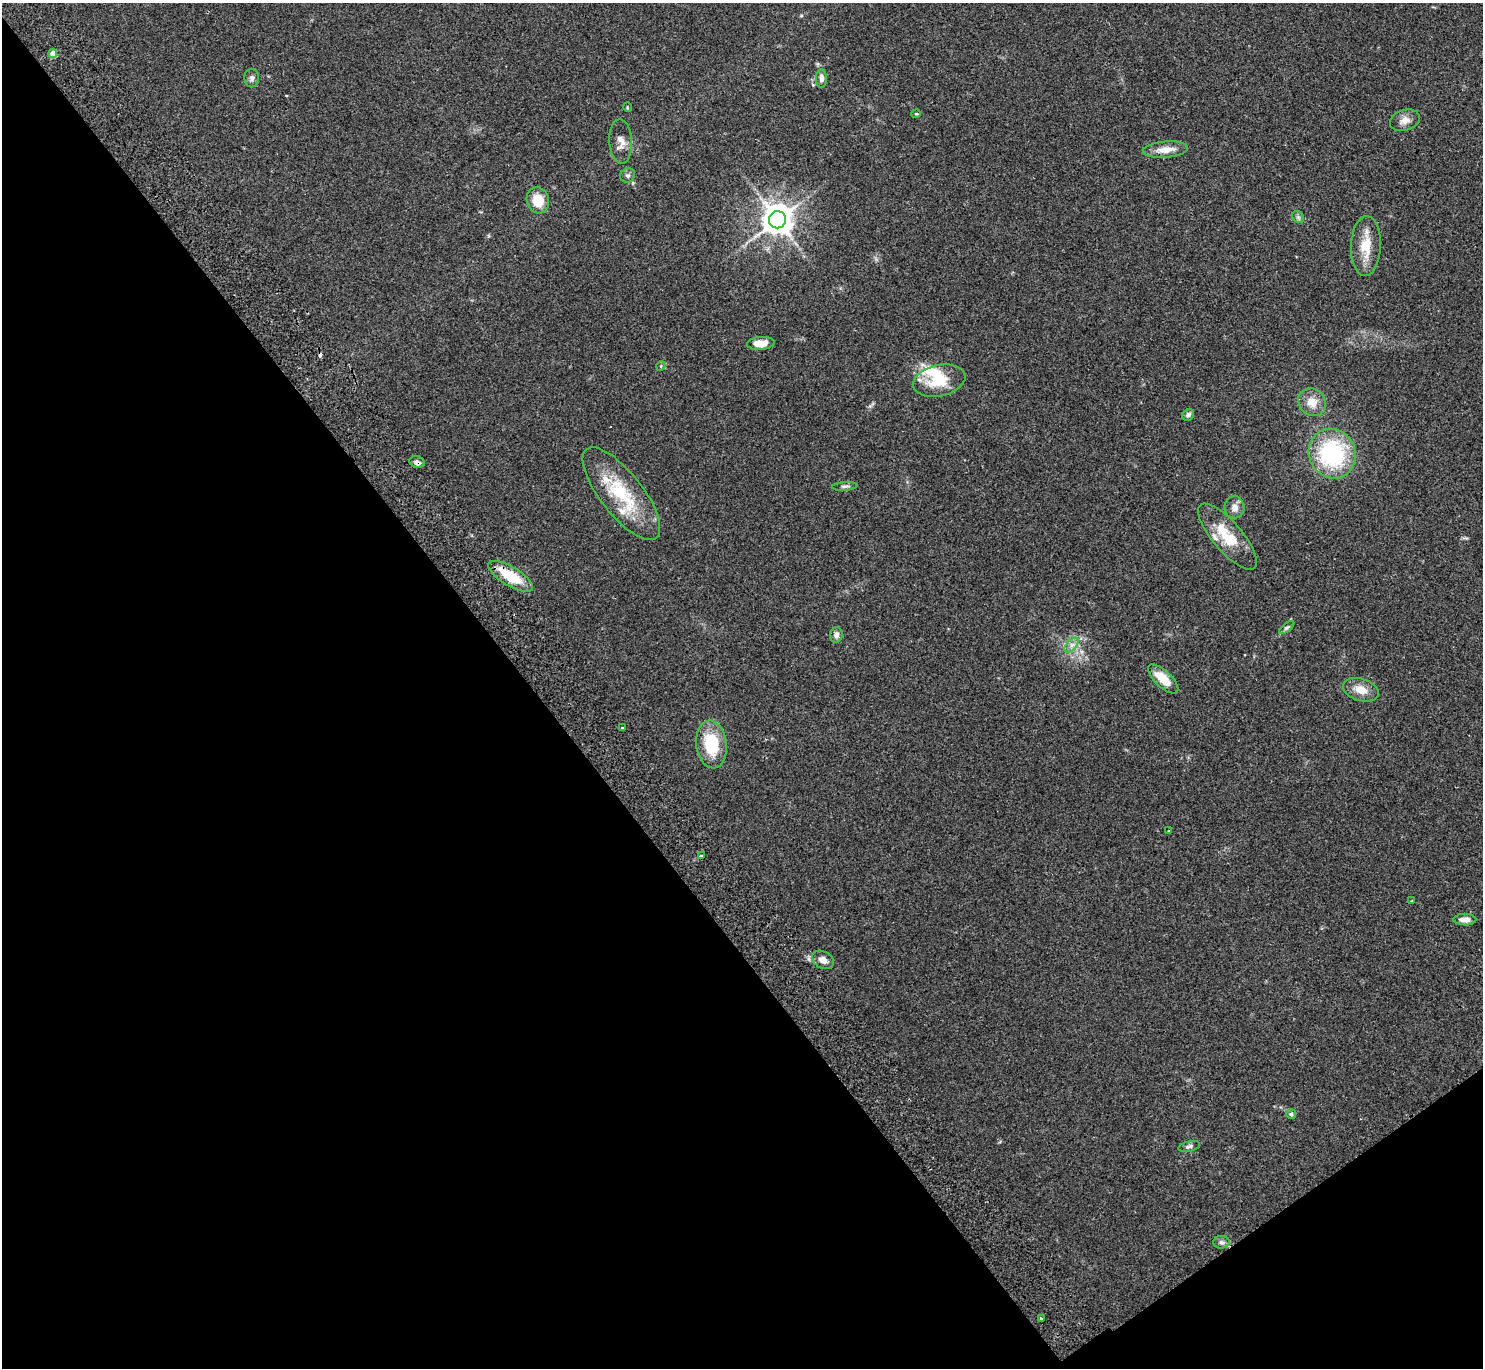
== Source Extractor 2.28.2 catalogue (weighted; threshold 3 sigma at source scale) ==
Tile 14 of 4 x 4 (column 2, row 4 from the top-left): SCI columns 1531-3011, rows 201-1566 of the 6025 x 5999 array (HDU 1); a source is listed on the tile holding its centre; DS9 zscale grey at full resolution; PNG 1485 x 1370 px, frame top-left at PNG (2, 3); each listed source drawn as its Kron ellipse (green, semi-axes under 4 px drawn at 4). Shown black and unused: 39% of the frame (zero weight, under 2 of 3 exposures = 3% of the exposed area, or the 3 px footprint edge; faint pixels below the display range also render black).
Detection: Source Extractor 2.28.2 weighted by HDU 2 'WHT'; one run over the whole footprint, this tile lists its part. Background 0.0987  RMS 0.0088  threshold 0.0396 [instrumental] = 3 sigma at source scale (4.5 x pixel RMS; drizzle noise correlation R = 1.50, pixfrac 1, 0.05/0.05 arcsec/px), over >= 5 px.
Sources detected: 46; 2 inside a brighter object's white glare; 1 cosmic-ray / hot-pixel residue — neither listed nor drawn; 2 inside a brighter listed object's ellipse — not listed separately; the other 41 listed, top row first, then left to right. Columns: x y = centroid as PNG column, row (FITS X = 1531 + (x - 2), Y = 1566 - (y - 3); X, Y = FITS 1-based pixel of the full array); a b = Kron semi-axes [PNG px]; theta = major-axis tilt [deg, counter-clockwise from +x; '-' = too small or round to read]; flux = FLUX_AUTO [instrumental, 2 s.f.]
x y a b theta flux
53 53 4 4 - 11
252 78 9 7 -89 2.9
821 79 9 5 -89 3.9
627 107 5 3 - 0.67
916 114 4 4 - 0.91
1405 120 15 10 17 6.5
621 142 22 11 -87 8.5
1165 150 22 8 5 10
628 175 8 7 - 2.5
538 200 13 11 -73 16
1298 217 7 5 -45 1.7
777 220 8 8 - 1400
1366 246 30 15 88 20
761 343 14 6 5 11
661 366 5 4 - 1.1
939 381 26 15 12 27
1312 402 15 13 -47 11
1188 415 6 5 - 2.7
1332 454 25 23 -61 88
417 462 8 6 -17 2.7
845 486 13 3 4 1.9
621 494 56 21 -52 53
1234 507 11 10 - 5.8
1227 537 42 14 -49 30
510 576 25 9 -31 30
1287 627 9 4 38 1.8
836 635 8 6 82 3.4
1071 645 9 5 49 3.3
1163 679 19 8 -43 15
1361 690 18 11 -17 11
622 728 3 3 - 3.9
711 744 24 15 -83 38
1169 831 3 3 - 0.93
701 856 4 3 - 6.1
1412 901 3 3 - 0.97
1465 920 11 6 -1 5.4
823 960 11 8 -29 5.6
1291 1114 5 5 - 1.4
1189 1146 11 5 13 2.4
1222 1242 8 6 -2 2.5
1041 1319 3 3 - 2.6
Overlapping masked pixels (flux is a lower limit): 2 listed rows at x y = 417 462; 510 576